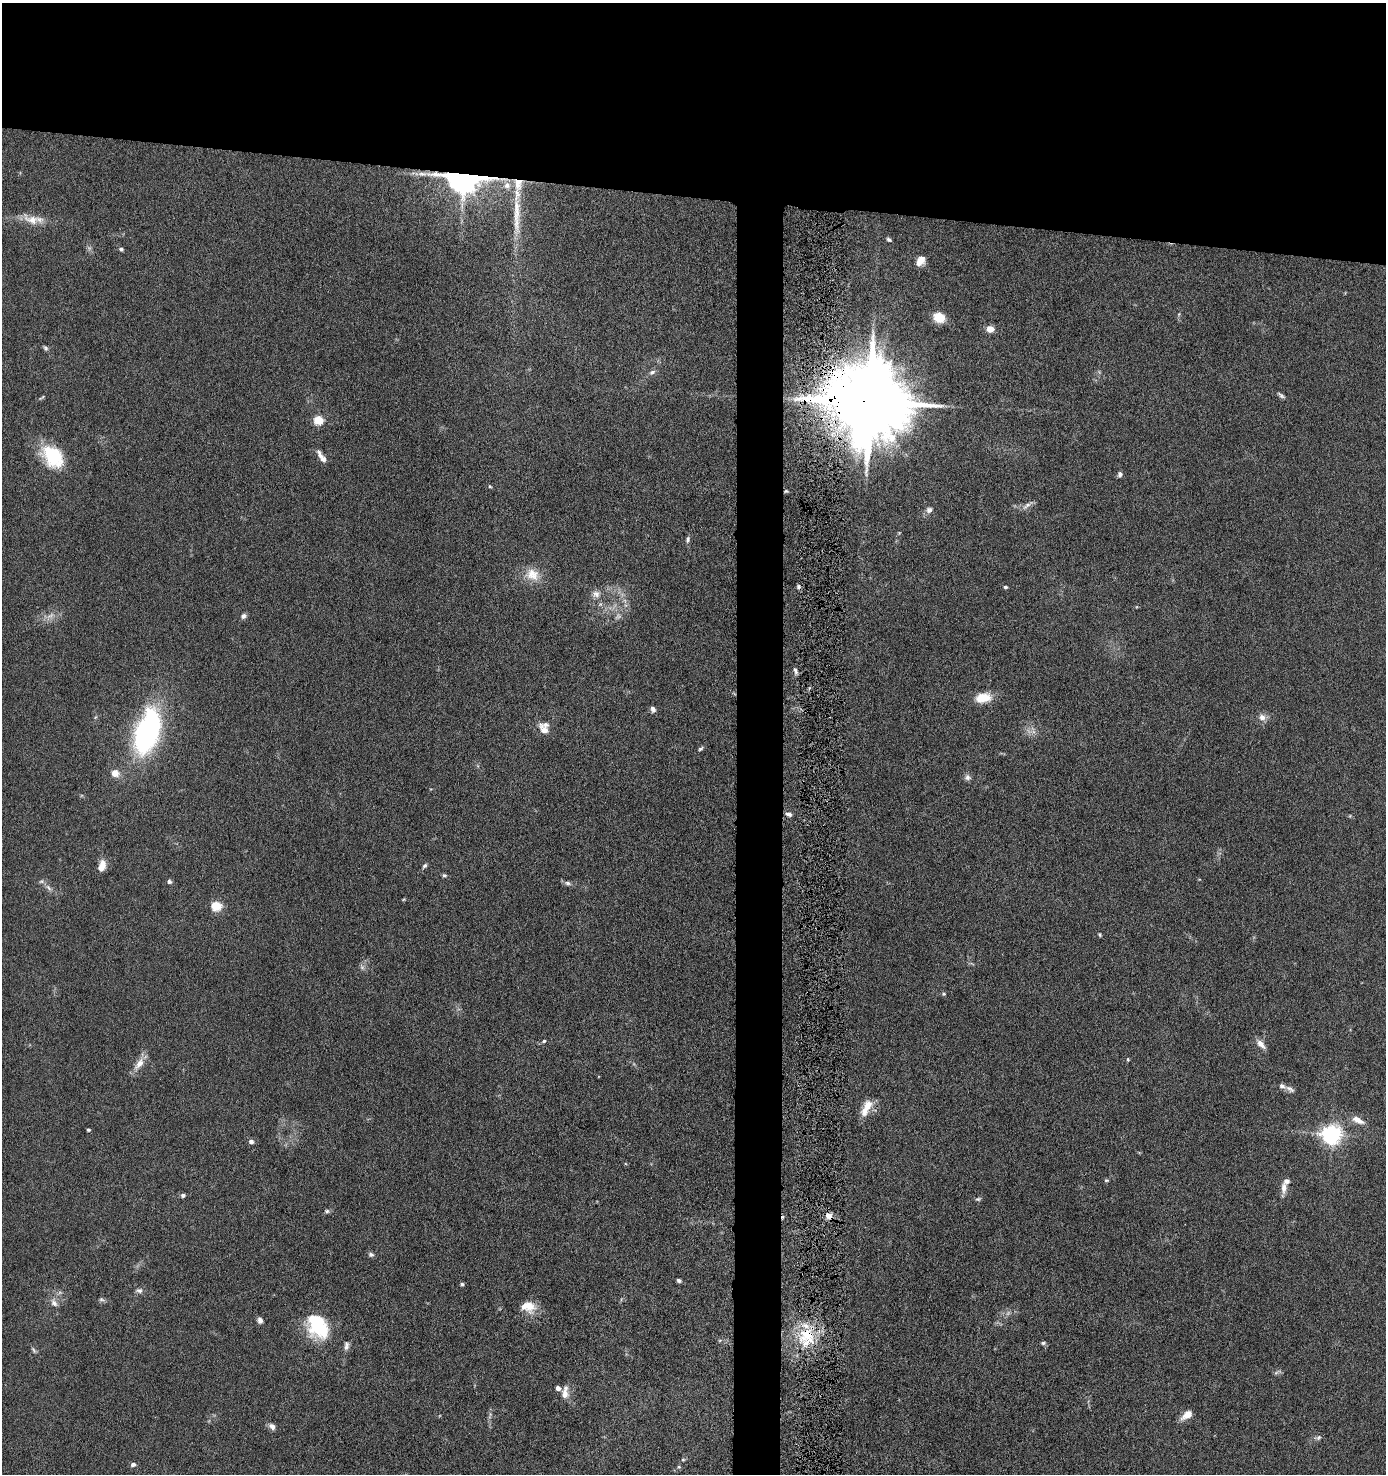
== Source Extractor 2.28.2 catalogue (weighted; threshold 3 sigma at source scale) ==
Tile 2 of 3 x 3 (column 2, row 1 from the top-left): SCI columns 1495-2878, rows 2949-4420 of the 4507 x 4427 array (HDU 1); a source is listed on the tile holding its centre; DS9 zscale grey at full resolution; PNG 1388 x 1476 px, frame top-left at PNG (2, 3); no overlay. Shown black and unused: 16% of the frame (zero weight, under 6 of 11 exposures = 3% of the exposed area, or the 3 px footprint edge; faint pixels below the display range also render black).
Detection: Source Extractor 2.28.2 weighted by HDU 2 'WHT'; one run over the whole footprint, this tile lists its part. Background 0.0677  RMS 0.0054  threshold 0.022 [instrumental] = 3 sigma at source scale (4.09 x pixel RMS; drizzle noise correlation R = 1.36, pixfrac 0.8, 0.05/0.05 arcsec/px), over >= 5 px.
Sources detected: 97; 2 too faint to see at this stretch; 1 inside a brighter object's white glare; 2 cosmic-ray / hot-pixel residue — not listed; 7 inside a brighter listed object's ellipse — not listed separately; the other 85 listed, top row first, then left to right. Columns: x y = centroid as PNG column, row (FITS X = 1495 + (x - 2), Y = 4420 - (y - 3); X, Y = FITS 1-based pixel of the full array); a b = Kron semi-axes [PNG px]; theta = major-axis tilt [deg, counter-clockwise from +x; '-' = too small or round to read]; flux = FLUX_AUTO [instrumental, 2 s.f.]
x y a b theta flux
422 174 14 6 0 2.7
463 176 10 7 -4 1300
507 185 11 10 - 4
516 215 66 9 -90 17
32 220 28 12 -18 7.6
889 240 6 4 -32 1
121 249 6 4 -28 0.92
920 261 9 7 56 5.8
1179 314 6 4 71 0.65
939 317 11 9 -29 10
990 329 5 4 - 9.9
45 348 8 5 -59 0.98
652 372 9 6 23 1.6
1281 395 11 5 -36 1.3
42 398 10 3 36 0.67
870 402 21 19 -16 8700
318 420 5 5 - 27
53 456 31 22 -47 25
322 457 17 5 -57 3.5
1120 474 7 5 84 1.4
490 486 5 4 - 0.58
786 491 5 4 - 0.62
1027 505 18 5 37 2.3
929 510 9 8 - 1.9
688 539 10 6 80 1.3
532 574 21 16 -24 8.6
1006 587 5 4 - 0.85
596 594 11 10 - 3.1
50 616 14 5 35 2.7
243 616 7 6 - 1.5
795 671 9 4 -70 1.3
983 698 19 11 8 9.3
653 709 7 5 -65 1.8
1262 717 9 9 - 3.1
544 730 15 9 -45 4.1
147 732 43 21 73 100
700 749 7 4 38 0.91
115 773 9 8 - 4.2
968 777 8 8 - 1.8
789 814 8 5 -15 1.6
102 866 13 7 75 5.6
424 866 8 5 50 1.1
444 875 7 5 -12 0.87
169 881 5 4 - 1.3
568 883 10 6 -7 1.6
48 888 12 5 -46 2.1
216 906 5 5 - 31
1100 934 5 4 - 0.6
362 967 6 6 - 1.3
944 994 5 5 - 0.82
544 1041 6 4 19 0.74
1261 1044 14 7 -47 3.4
1128 1059 5 4 - 0.55
139 1064 19 9 50 5
1282 1086 11 7 -20 1.9
866 1107 24 9 64 7.3
1358 1120 17 7 -26 4.6
88 1130 3 3 - 0.89
1332 1134 7 7 - 270
251 1141 5 5 - 2.2
1106 1180 6 4 1 0.65
1284 1188 14 7 88 3.4
183 1195 5 4 - 1.6
978 1199 8 5 9 0.88
327 1211 5 5 - 0.95
829 1216 10 8 -39 3.5
371 1254 7 6 - 1.3
679 1280 5 4 - 1.1
462 1284 5 4 - 0.81
139 1291 9 7 3 1.7
101 1299 8 5 -17 1
54 1303 12 7 -53 2.5
528 1306 19 13 -9 8.4
260 1320 7 5 -74 2
319 1328 35 22 -34 26
807 1336 24 22 -44 21
1043 1343 6 5 - 0.86
33 1350 9 4 -60 0.99
1276 1373 7 4 4 1
564 1394 13 10 85 4.2
1187 1415 11 7 36 6.2
272 1426 9 6 -43 2.3
1318 1438 9 6 11 1.3
683 1460 6 4 0 0.62
133 1464 6 5 - 1.5
Overlapping masked pixels (flux is a lower limit): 4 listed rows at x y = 463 176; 870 402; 829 1216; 807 1336